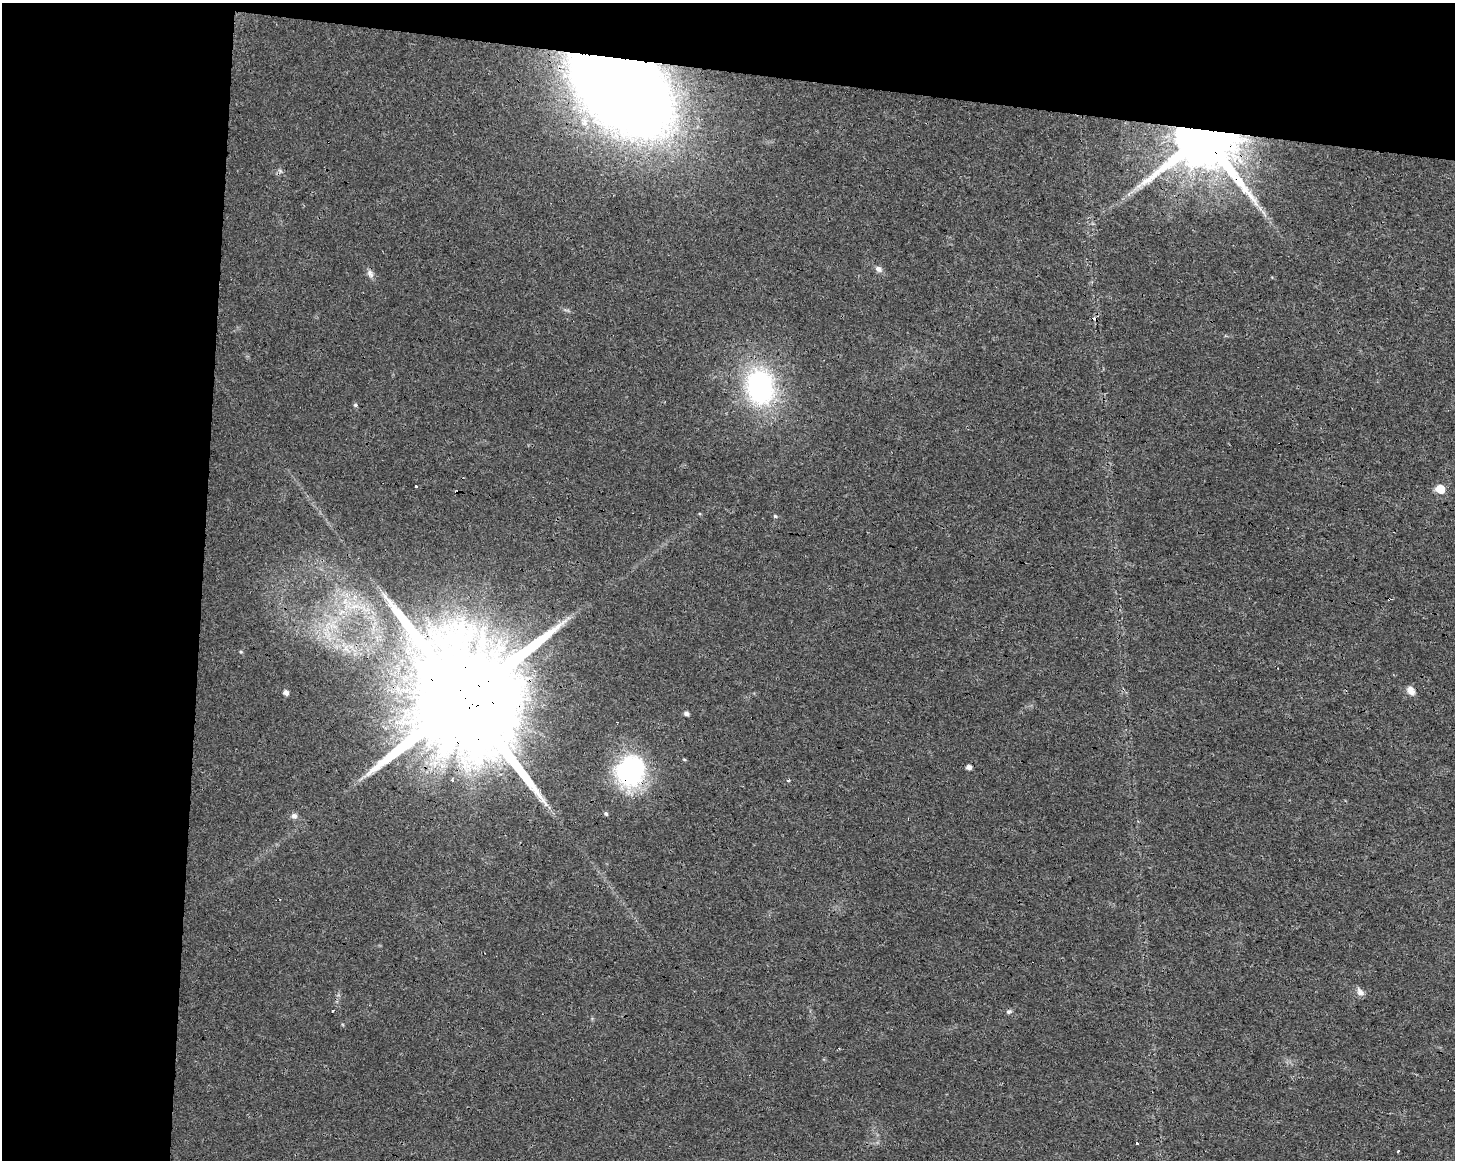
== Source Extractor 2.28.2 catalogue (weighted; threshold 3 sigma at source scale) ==
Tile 1 of 3 x 4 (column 1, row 1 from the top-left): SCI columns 282-1734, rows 3477-4634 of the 4865 x 4639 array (HDU 1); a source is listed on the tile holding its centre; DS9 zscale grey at full resolution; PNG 1457 x 1162 px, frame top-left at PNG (2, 3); no overlay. Shown black and unused: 20% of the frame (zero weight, under 3 of 4 exposures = <1% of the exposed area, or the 3 px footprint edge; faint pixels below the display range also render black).
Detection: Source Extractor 2.28.2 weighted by HDU 2 'WHT'; one run over the whole footprint, this tile lists its part. Background 0.0168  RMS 0.0031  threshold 0.0137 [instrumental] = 3 sigma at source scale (4.5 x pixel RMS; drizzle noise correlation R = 1.50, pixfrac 1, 0.0396/0.0396 arcsec/px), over >= 5 px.
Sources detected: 32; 3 cosmic-ray / hot-pixel residue — not listed; the other 29 listed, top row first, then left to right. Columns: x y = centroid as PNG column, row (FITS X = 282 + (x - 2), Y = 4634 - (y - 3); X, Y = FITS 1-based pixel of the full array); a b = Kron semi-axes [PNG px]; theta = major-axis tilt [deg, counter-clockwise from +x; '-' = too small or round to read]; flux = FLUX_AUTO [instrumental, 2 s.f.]
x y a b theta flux
622 89 68 42 -35 830
1203 136 16 13 -22 3600
280 171 7 4 -56 0.58
1264 213 11 4 -61 1.1
878 269 9 6 -35 1.3
370 274 12 7 -60 1.4
760 387 29 23 -80 56
355 405 5 5 - 0.52
416 486 3 3 - 0.87
1440 489 6 6 - 7.3
456 492 3 3 - 0.91
775 516 5 4 - 0.44
355 606 12 6 15 2.5
346 648 12 9 83 2.4
241 652 5 3 - 0.32
1411 691 10 8 -53 2.3
286 693 5 5 - 1.2
464 698 32 27 -20 14000
686 713 5 5 - 0.95
969 767 5 4 - 1.2
630 771 36 31 67 40
453 780 3 3 - 0.87
606 814 6 5 - 0.51
294 816 8 7 - 1.2
1360 992 12 8 -49 1.5
333 1010 3 3 - 0.73
1009 1012 8 5 30 0.69
1137 1143 3 2 - 0.38
1398 1151 3 3 - 0.62
Overlapping masked pixels (flux is a lower limit): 5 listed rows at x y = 622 89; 1203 136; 456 492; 464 698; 630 771